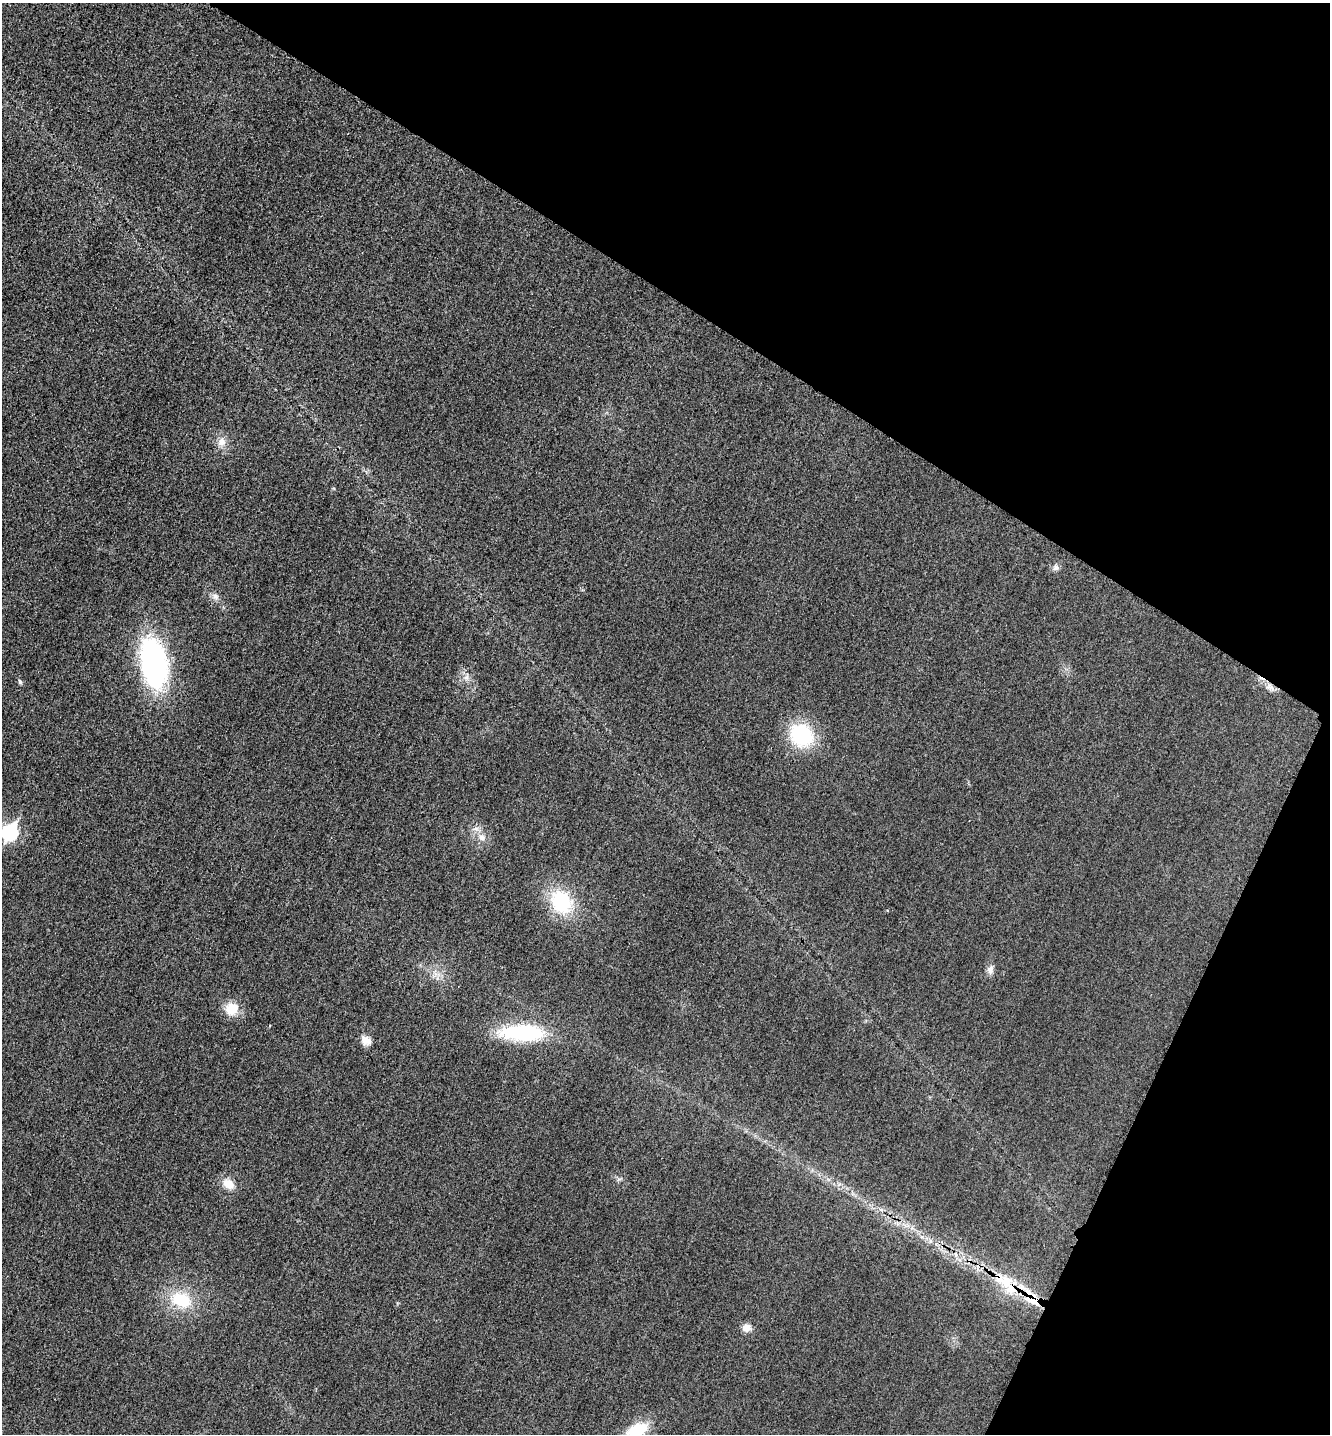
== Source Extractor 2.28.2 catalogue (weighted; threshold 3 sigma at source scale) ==
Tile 8 of 4 x 4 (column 4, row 2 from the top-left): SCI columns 4148-5475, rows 2885-4316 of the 5778 x 5772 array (HDU 1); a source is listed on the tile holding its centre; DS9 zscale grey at full resolution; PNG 1332 x 1436 px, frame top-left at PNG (2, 3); no overlay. Shown black and unused: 28% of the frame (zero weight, under 3 of 4 exposures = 2% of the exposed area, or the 3 px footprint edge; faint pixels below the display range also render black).
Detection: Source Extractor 2.28.2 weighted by HDU 2 'WHT'; one run over the whole footprint, this tile lists its part. Background 0.0187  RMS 0.0056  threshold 0.0252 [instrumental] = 3 sigma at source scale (4.5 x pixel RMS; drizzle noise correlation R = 1.50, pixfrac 1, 0.05/0.05 arcsec/px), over >= 5 px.
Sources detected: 23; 1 inside a brighter listed object's ellipse — not listed separately; the other 22 listed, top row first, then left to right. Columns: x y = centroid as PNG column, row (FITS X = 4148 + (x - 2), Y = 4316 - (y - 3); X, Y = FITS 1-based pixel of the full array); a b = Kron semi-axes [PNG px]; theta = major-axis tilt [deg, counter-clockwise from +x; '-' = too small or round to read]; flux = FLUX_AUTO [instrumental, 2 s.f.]
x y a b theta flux
221 442 14 11 68 5.1
1056 567 9 8 - 2.1
215 596 11 8 -46 2.8
154 663 39 21 -79 140
467 677 9 8 - 2.7
20 682 7 5 -74 1.1
1270 687 13 8 -37 3.4
801 735 27 24 -42 40
10 832 9 7 61 110
481 837 12 9 -12 4.2
561 902 30 23 -58 35
990 969 12 8 81 3
232 1009 13 12 - 13
523 1033 52 18 -1 49
366 1040 14 10 -33 4.6
619 1179 7 4 18 1.1
228 1184 16 12 -32 6.9
930 1241 6 5 - 1.4
1006 1283 46 19 -46 28
181 1300 28 18 -20 24
747 1328 10 9 - 4.1
637 1430 26 14 28 20
Overlapping masked pixels (flux is a lower limit): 1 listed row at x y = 1006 1283
Isophote crosses this tile's border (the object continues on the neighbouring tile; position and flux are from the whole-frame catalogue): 2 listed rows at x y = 10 832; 637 1430